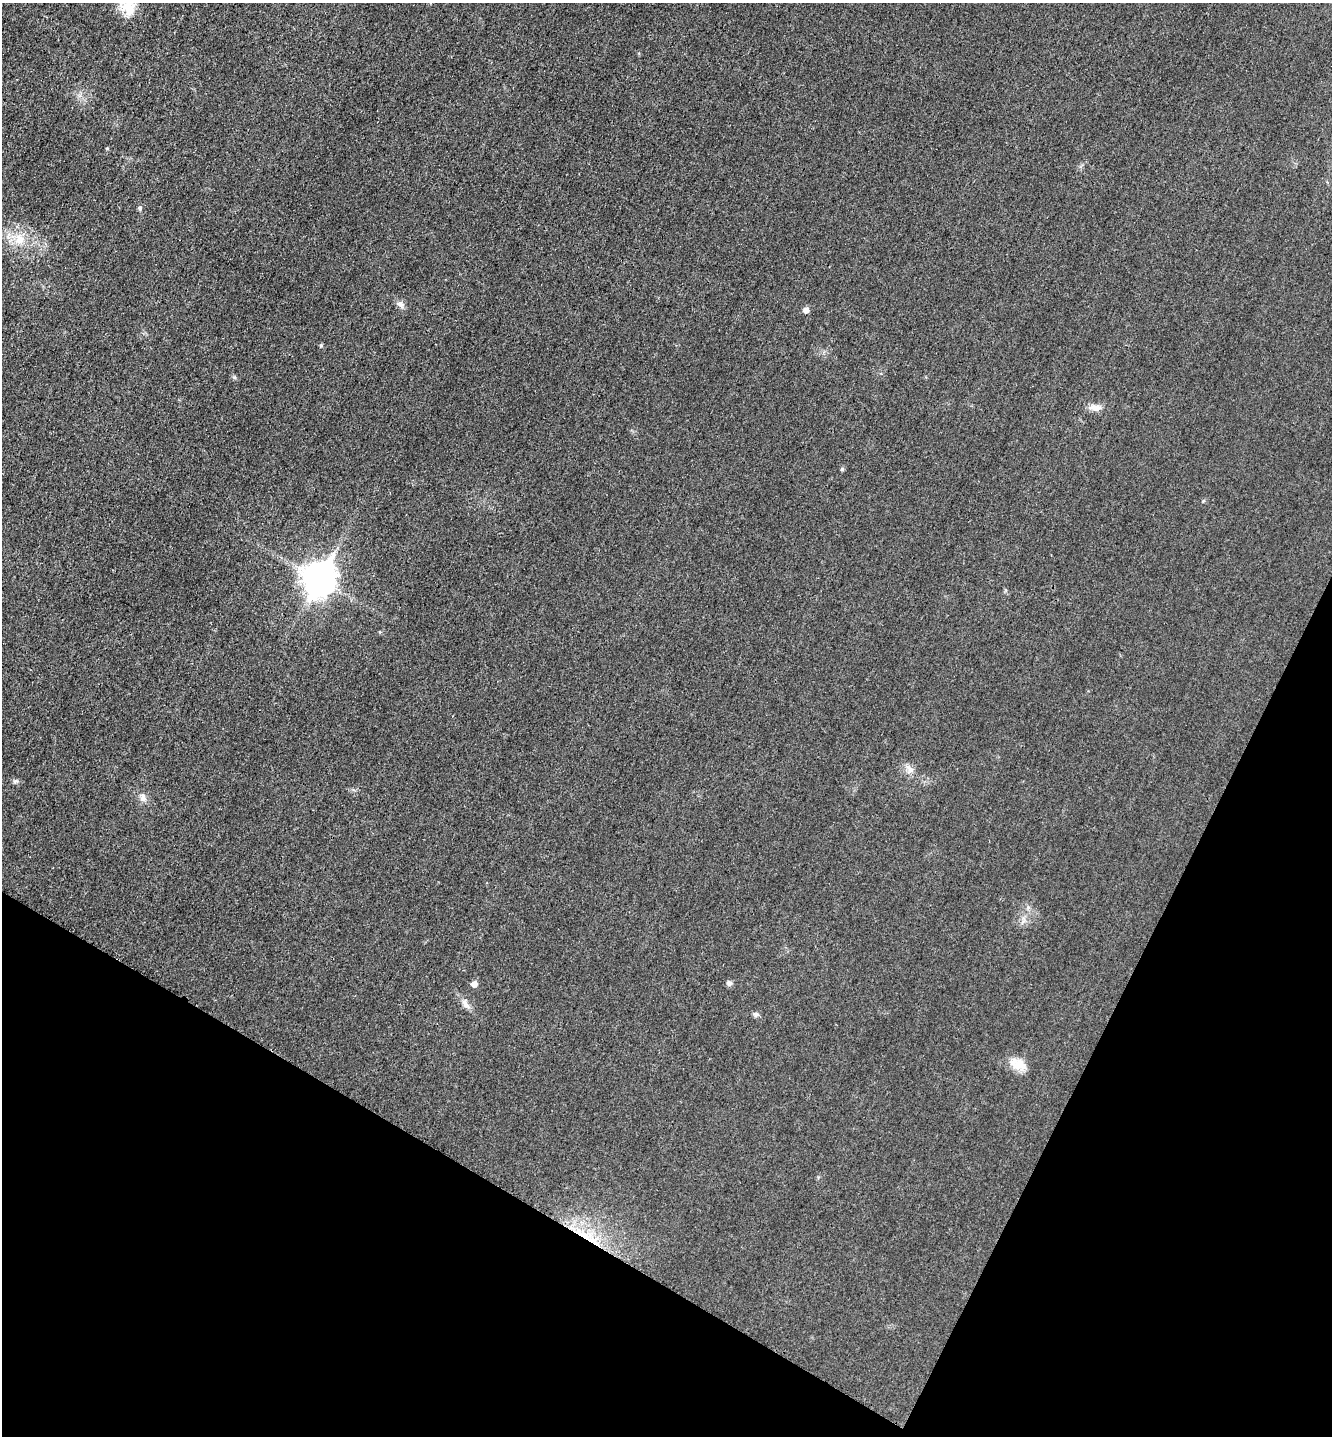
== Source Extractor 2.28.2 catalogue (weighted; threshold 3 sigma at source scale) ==
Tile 15 of 4 x 4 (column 3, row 4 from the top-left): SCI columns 2812-4141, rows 15-1448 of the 5770 x 5759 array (HDU 1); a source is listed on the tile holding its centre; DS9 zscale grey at full resolution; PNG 1334 x 1438 px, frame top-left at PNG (2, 3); no overlay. Shown black and unused: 23% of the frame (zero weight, under 3 of 4 exposures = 1% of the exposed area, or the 3 px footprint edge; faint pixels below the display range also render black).
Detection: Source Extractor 2.28.2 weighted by HDU 2 'WHT'; one run over the whole footprint, this tile lists its part. Background 0.0197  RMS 0.0057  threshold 0.0257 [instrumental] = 3 sigma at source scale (4.5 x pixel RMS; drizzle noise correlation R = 1.50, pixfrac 1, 0.05/0.05 arcsec/px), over >= 5 px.
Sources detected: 19; all 19 listed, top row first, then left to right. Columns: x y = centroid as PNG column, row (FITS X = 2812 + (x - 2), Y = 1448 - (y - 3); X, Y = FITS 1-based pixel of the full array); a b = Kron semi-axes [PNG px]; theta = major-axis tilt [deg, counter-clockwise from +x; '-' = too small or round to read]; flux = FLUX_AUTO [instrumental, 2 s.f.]
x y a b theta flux
128 7 23 18 -62 12
107 148 5 3 - 0.53
140 208 6 4 -83 0.94
19 239 16 13 -79 8.8
401 304 12 7 -54 2.3
806 310 6 5 - 3.2
321 345 5 4 - 0.69
1095 408 16 8 4 4.4
842 469 5 5 - 0.86
319 579 12 10 62 880
908 767 12 5 -44 2.5
15 781 7 5 20 1.1
143 797 12 8 -79 2.9
729 983 7 7 - 1.8
474 984 6 5 - 4
465 1004 16 7 -52 3.4
756 1014 8 7 - 1.5
1018 1064 24 13 -25 8.5
585 1236 22 6 -30 9.5
Overlapping masked pixels (flux is a lower limit): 1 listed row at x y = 585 1236
Isophote crosses this tile's border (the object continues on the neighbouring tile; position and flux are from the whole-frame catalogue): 1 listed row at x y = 128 7
Unlisted compact peaks at least as high as the median listed source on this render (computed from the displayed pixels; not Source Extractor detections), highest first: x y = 234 377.